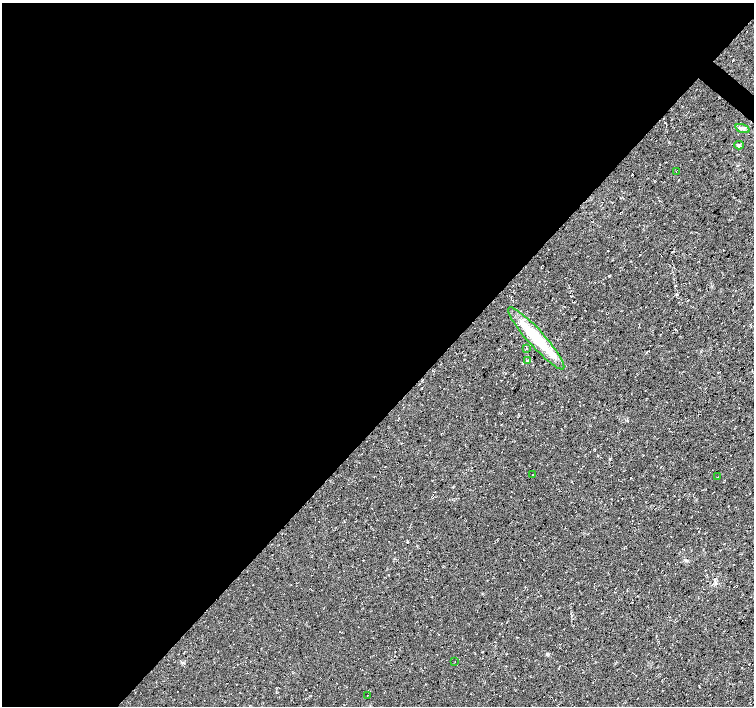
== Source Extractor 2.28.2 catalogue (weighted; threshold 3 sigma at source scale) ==
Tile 5 of 4 x 4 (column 1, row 2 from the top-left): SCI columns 7-1509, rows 3050-4457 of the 6017 x 6031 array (HDU 1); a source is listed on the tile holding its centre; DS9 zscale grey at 2 x 2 block average (1 PNG px = mean of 2 x 2 image px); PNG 756 x 708 px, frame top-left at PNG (2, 3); each listed source drawn as its Kron ellipse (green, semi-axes under 4 px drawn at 4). Shown black and unused: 59% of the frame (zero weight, under 3 of 4 exposures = <1% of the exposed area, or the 3 px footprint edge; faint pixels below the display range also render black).
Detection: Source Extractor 2.28.2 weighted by HDU 2 'WHT'; one run over the whole footprint, this tile lists its part. Background 0.0136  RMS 0.0049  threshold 0.0221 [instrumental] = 3 sigma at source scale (4.5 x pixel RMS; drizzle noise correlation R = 1.50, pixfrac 1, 0.0396/0.0396 arcsec/px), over >= 5 px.
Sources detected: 12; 1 cosmic-ray / hot-pixel residue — neither listed nor drawn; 1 inside a brighter listed object's ellipse — not listed separately; the other 10 listed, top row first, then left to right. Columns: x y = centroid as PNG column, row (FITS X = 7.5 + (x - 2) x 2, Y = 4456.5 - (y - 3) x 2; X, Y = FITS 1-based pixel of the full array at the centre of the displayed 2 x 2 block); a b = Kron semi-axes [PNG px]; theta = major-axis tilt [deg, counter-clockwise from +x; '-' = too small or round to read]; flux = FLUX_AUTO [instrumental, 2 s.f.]
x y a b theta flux
742 128 7 3 -19 3
739 145 5 4 - 2
676 171 2 2 - 0.42
536 338 41 8 -48 56
526 348 3 2 - 0.8
527 360 3 2 - 1.2
533 475 2 2 - 0.4
717 477 2 2 - 1.1
455 662 2 2 - 0.44
367 695 2 2 - 0.41
Diffuse or blended objects may show on this block-average render without a row.